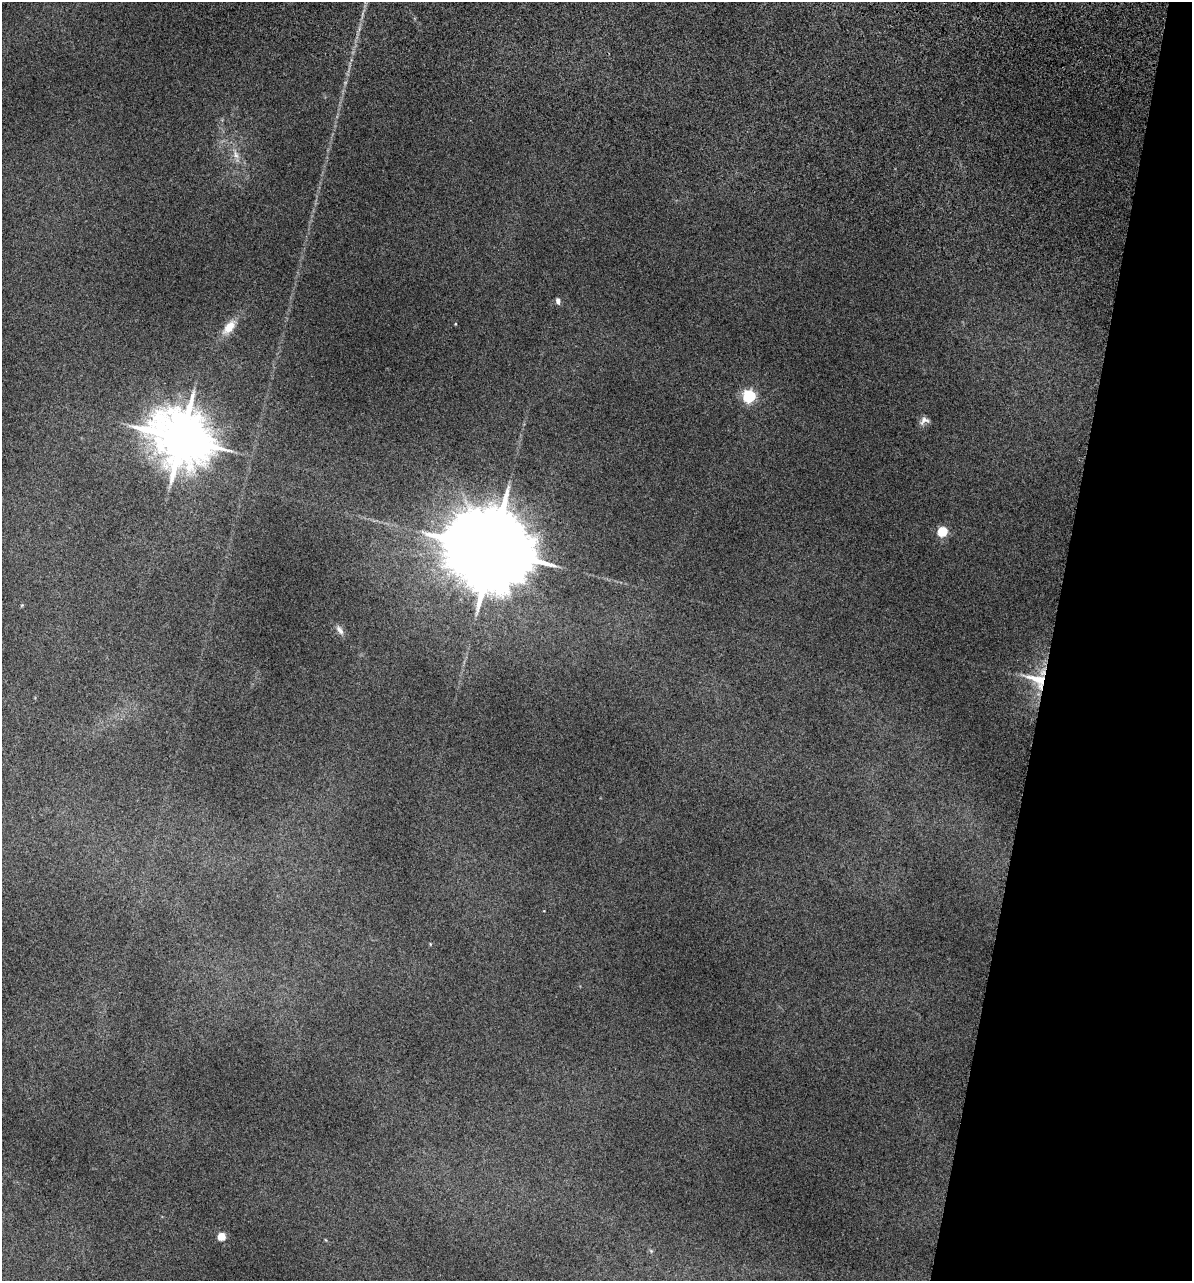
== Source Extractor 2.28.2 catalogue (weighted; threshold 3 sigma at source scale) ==
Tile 8 of 4 x 4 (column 4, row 2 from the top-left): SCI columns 3809-4998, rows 2952-4230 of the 5355 x 5900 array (HDU 1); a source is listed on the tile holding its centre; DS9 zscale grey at full resolution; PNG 1194 x 1283 px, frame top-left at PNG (2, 2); no overlay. Shown black and unused: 12% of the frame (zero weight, under 3 of 5 exposures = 17% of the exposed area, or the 3 px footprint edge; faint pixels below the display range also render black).
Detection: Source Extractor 2.28.2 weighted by HDU 2 'WHT'; one run over the whole footprint, this tile lists its part. Background 0.18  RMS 0.009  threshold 0.0403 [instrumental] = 3 sigma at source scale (4.5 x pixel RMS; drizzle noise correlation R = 1.50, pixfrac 1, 0.05/0.05 arcsec/px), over >= 5 px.
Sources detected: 14; all 14 listed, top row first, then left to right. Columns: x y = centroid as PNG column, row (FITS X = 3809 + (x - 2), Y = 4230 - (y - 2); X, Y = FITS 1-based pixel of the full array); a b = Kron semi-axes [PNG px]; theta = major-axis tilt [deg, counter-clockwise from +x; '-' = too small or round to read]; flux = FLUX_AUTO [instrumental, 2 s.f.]
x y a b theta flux
236 154 16 8 -68 7.9
558 301 7 5 -80 3.3
455 324 3 3 - 0.74
229 327 22 10 50 15
749 396 6 5 - 150
924 420 12 8 30 4.5
182 438 17 15 -32 5100
943 531 5 5 - 64
492 550 28 19 -19 19000
22 605 5 4 - 0.94
340 630 14 7 -55 4.4
1036 680 35 15 -24 28
222 1236 5 5 - 30
651 1251 6 4 -46 1.3
Overlapping masked pixels (flux is a lower limit): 1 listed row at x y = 1036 680